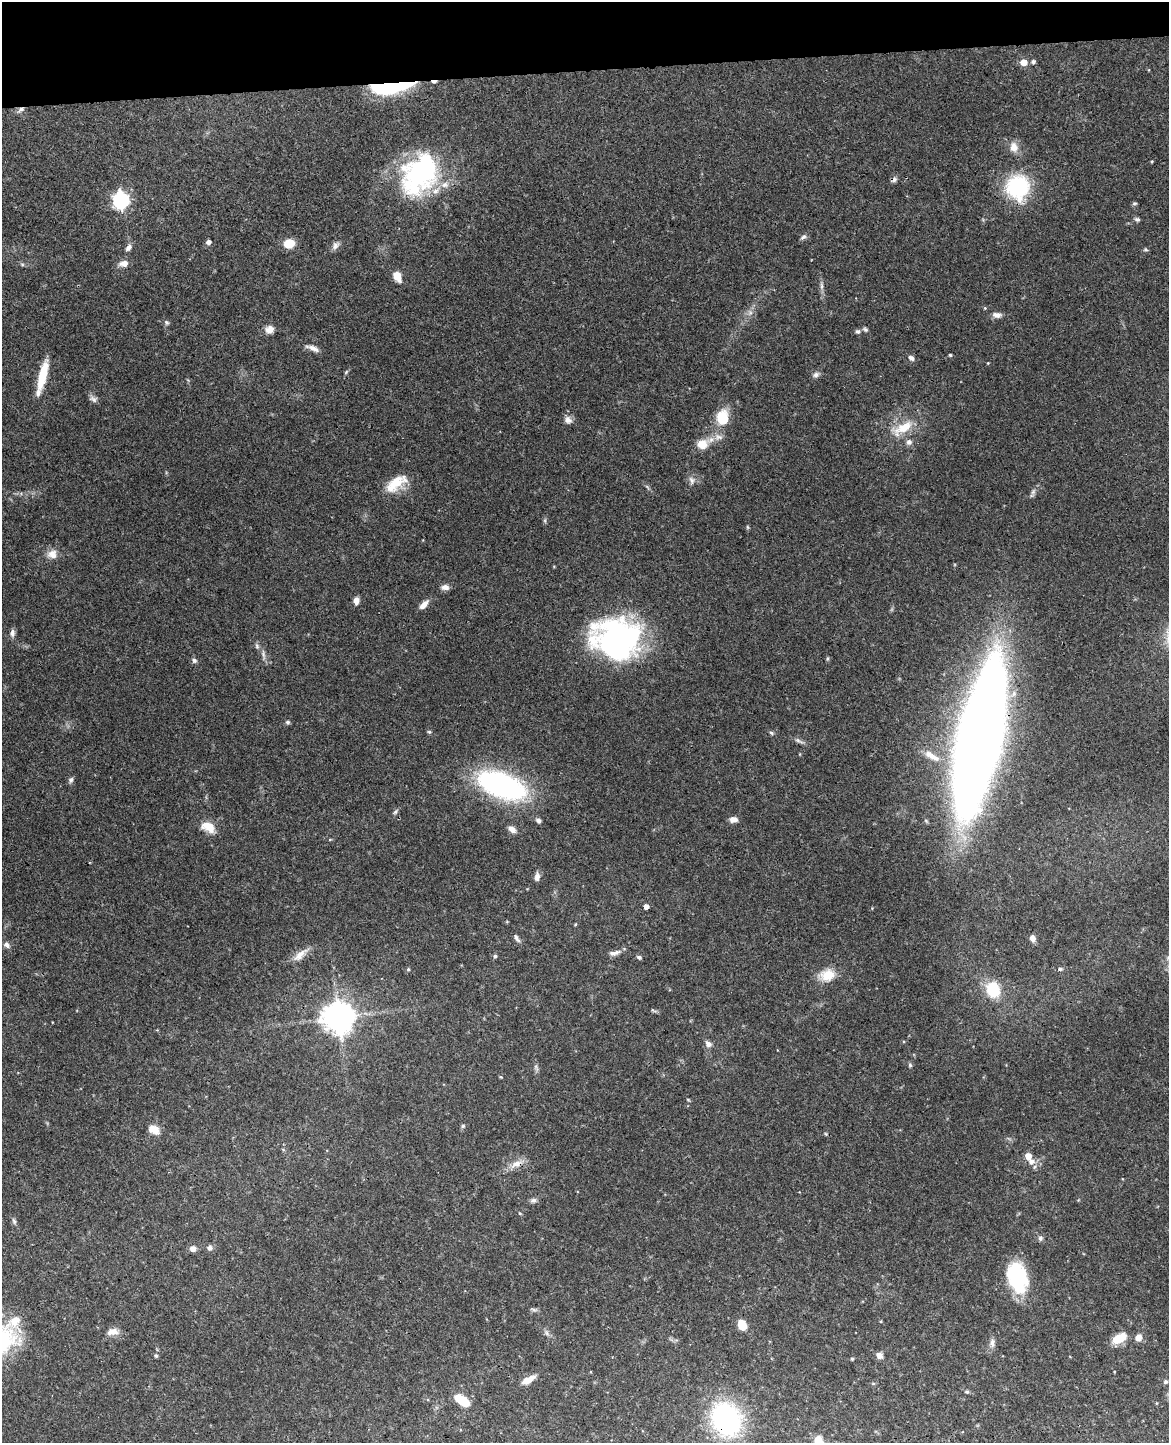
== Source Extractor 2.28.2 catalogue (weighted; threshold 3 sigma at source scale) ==
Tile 3 of 4 x 3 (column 3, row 1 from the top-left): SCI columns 2391-3557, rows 3026-4466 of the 4783 x 4717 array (HDU 1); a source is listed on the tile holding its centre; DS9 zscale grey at full resolution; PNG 1171 x 1445 px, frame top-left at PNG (2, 2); no overlay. Shown black and unused: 5% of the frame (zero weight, under 3 of 4 exposures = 6% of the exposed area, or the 3 px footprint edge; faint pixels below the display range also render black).
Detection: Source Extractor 2.28.2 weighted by HDU 2 'WHT'; one run over the whole footprint, this tile lists its part. Background 0.0784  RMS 0.0036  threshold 0.0162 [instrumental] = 3 sigma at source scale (4.5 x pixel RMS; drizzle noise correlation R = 1.50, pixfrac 1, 0.05/0.05 arcsec/px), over >= 5 px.
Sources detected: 131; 3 inside a brighter object's white glare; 1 cosmic-ray / hot-pixel residue — not listed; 2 inside a brighter listed object's ellipse — not listed separately; the other 125 listed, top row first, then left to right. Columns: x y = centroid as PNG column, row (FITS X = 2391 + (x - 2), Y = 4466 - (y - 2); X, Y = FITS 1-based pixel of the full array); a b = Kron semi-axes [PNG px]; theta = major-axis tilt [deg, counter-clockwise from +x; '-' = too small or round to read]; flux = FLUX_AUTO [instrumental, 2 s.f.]
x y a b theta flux
1024 62 6 6 - 4.2
1033 62 5 5 - 0.97
393 87 44 13 8 34
21 109 11 5 31 1.3
1014 147 14 11 -79 3.6
1152 161 4 3 - 0.37
420 173 48 36 -18 44
894 180 8 6 19 1
1018 187 26 23 88 32
121 200 7 7 - 110
1135 203 7 4 7 0.53
1137 219 7 5 -15 0.9
803 237 9 5 38 0.93
208 242 5 5 - 1.5
289 243 10 9 - 6.1
335 245 12 8 52 1.6
128 247 9 6 51 1.5
1145 249 6 5 - 0.56
124 263 10 7 6 2.7
22 264 6 4 -19 0.54
397 276 11 8 -64 4.2
821 286 13 4 -87 1.3
985 308 4 4 - 0.35
750 312 7 6 - 1.2
997 315 11 7 -4 1.9
166 322 7 6 - 0.73
269 329 10 9 - 2.7
865 329 7 5 -26 0.73
858 331 7 6 - 0.79
313 348 18 6 -21 2.2
950 355 4 3 - 0.53
911 358 7 6 - 1.3
988 363 3 3 - 0.29
346 372 7 4 46 0.5
816 375 10 6 20 1.2
42 376 30 8 77 12
93 399 11 7 -20 1.3
722 418 14 10 90 13
568 420 11 9 -43 1.9
903 428 35 13 28 9.8
718 437 13 9 -1 2.7
909 442 8 7 - 1.4
702 444 15 12 17 5.4
692 480 11 8 -71 1.7
396 483 28 14 35 9.1
647 487 9 3 -45 0.65
1033 492 11 6 77 1.2
545 520 7 4 -90 0.6
747 527 6 4 -89 0.45
52 554 14 12 1 3.3
445 587 10 6 0 1.8
356 600 8 6 85 2.1
424 605 13 6 45 2.4
12 633 9 6 82 1.5
617 638 49 38 -7 93
257 646 9 5 -80 0.93
263 654 15 5 -82 1.5
827 658 7 3 81 0.45
194 660 7 6 - 0.97
288 722 6 6 - 0.66
429 732 5 5 - 0.48
771 733 6 4 -24 0.62
980 738 98 26 77 1000
799 741 14 5 -27 1.2
932 756 29 9 -29 5.7
71 780 8 6 80 0.96
502 785 44 21 -22 86
395 812 8 5 52 0.76
538 820 7 6 - 1
733 820 8 6 0 2.3
208 827 19 12 -24 5.4
512 829 10 7 -40 2.2
330 839 5 3 - 0.36
537 877 11 6 83 1.5
646 906 4 4 - 2
575 924 4 4 - 0.36
516 938 12 5 -58 1.2
1032 938 7 6 - 2
7 945 10 7 -41 1.4
616 953 11 6 30 1.6
300 955 24 8 40 3.5
495 956 5 4 - 0.74
639 957 5 4 - 0.9
408 969 5 4 - 0.43
1060 969 7 5 0 0.68
827 975 21 15 16 6.9
993 990 15 12 -68 14
653 1010 9 4 -29 0.58
338 1017 9 9 - 660
708 1044 10 7 -48 1.6
910 1065 6 5 - 0.6
536 1067 11 4 -72 0.98
501 1077 4 4 - 0.34
688 1100 5 3 - 0.36
463 1126 5 5 - 0.61
154 1129 12 9 -20 4.1
826 1134 5 4 - 0.37
1028 1156 5 5 - 4.2
1031 1161 8 7 - 2.4
516 1163 18 8 23 3.5
533 1200 9 6 7 1.1
520 1213 5 3 - 0.36
14 1221 9 4 -65 0.81
1040 1238 7 6 - 1
210 1248 7 7 - 1.4
193 1249 6 6 - 2.1
1017 1277 30 17 -72 31
534 1310 10 4 -13 0.81
15 1321 19 14 38 6.1
742 1325 10 7 -69 6.2
113 1332 15 9 7 2.8
547 1333 10 4 -60 0.97
1138 1337 8 7 - 2.5
1119 1338 14 8 28 8.6
992 1343 11 7 -87 1.7
879 1355 7 6 - 1.9
156 1356 6 4 -67 0.51
852 1359 4 4 - 0.44
528 1380 16 7 30 4.1
1165 1382 5 5 - 0.81
873 1383 5 4 - 0.42
967 1392 6 5 - 0.59
462 1400 17 8 -34 9.3
726 1419 33 27 -62 58
818 1441 12 10 -69 5.2
Overlapping masked pixels (flux is a lower limit): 5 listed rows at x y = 393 87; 21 109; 894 180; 980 738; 726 1419
Isophote crosses this tile's border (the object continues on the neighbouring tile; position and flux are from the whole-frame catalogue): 1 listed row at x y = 818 1441